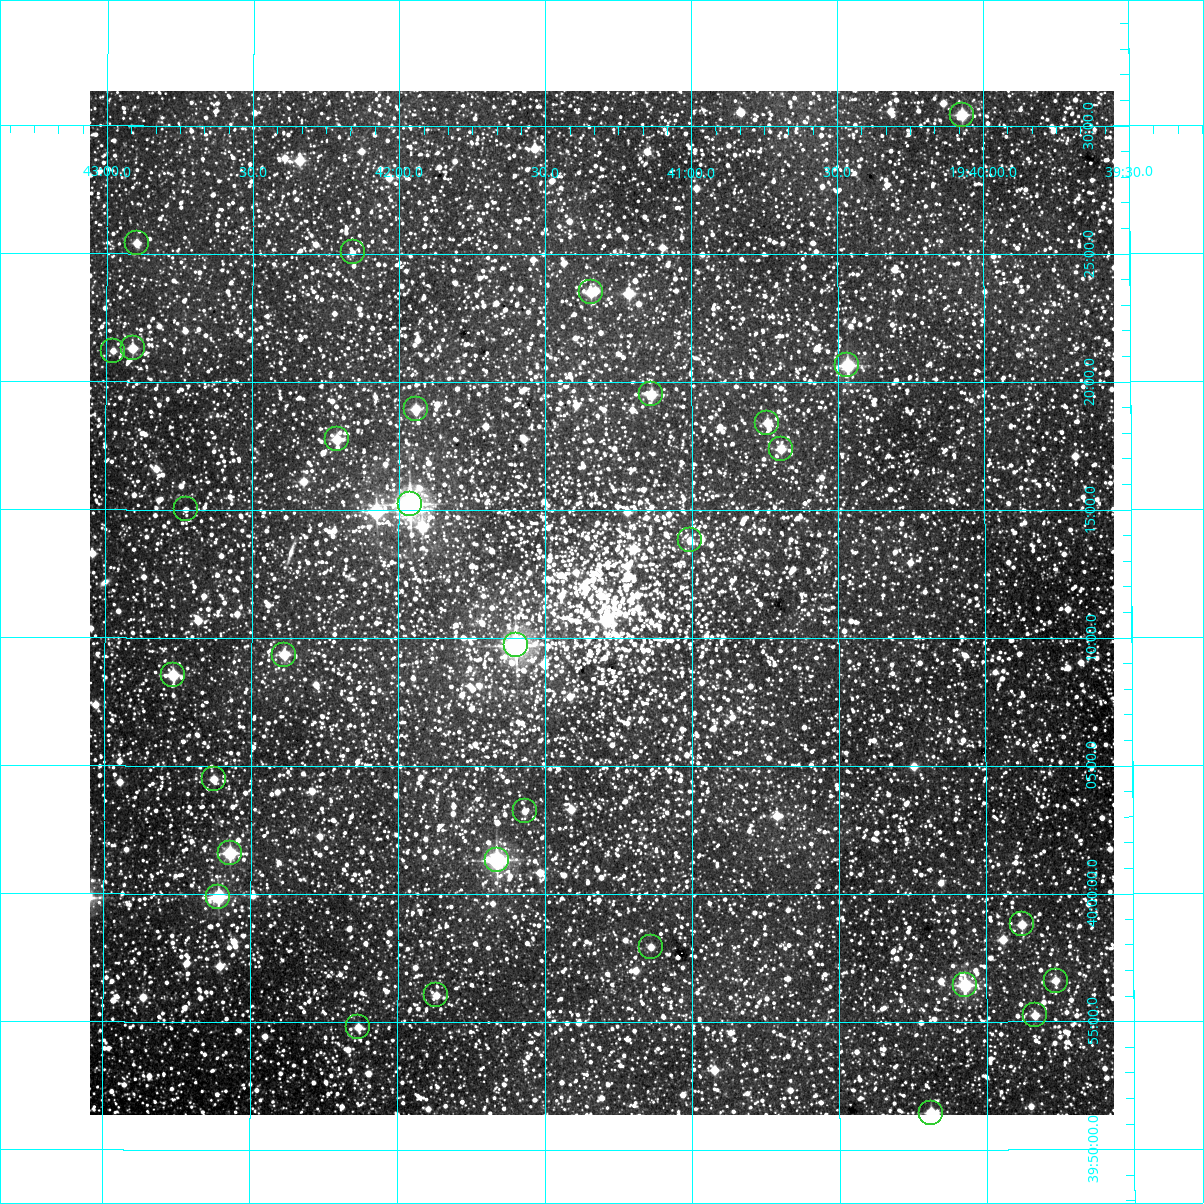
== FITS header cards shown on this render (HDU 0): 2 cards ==
NAXIS1  =                 1024
NAXIS2  =                 1024

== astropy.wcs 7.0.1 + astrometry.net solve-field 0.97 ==
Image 1024 x 1024 px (HDU 0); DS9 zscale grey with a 90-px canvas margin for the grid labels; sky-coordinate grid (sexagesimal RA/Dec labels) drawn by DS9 from the SOLVED WCS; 31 Tycho-2 reference stars matched to detected sources circled (green)
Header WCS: RA---TAN/DEC--TAN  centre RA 19:41:18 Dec +40:11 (295.33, +40.19 deg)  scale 2.34 arcsec/px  FOV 40.0' x 40.0'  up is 0 deg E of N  parity normal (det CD < 0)
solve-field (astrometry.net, Tycho-2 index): VERIFIED the header's WCS against the Tycho-2 star catalogue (verified at 2 index scales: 18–31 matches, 0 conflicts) and refined it, rather than solving blind
Solved WCS: RA---TAN-SIP/DEC--TAN-SIP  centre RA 19:41:18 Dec +40:11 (295.33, +40.19 deg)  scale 2.34 arcsec/px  FOV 40.0' x 40.0'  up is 0 deg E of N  parity normal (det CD < 0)
The solver's refit moves the header's centre by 1.2 arcsec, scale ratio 1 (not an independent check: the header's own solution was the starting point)
Tycho-2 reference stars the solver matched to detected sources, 31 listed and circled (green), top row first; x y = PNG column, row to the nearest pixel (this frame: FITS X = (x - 90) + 1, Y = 1024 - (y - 91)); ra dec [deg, ICRS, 3 dp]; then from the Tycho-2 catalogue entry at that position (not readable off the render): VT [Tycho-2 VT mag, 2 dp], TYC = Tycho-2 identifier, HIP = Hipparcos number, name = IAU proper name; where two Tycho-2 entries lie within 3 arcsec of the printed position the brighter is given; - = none
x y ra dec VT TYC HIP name
962 115 295.018 +40.507 10.26 3140-2823-1 - -
137 243 295.724 +40.423 11.39 3140-1473-1 - -
353 252 295.540 +40.418 11.20 3140-2923-1 - -
591 292 295.336 +40.392 9.19 3140-3046-1 - -
133 348 295.727 +40.355 9.43 3140-2076-1 - -
113 351 295.744 +40.353 11.67 3140-1745-1 - -
847 365 295.117 +40.344 9.84 3140-1961-1 - -
651 394 295.284 +40.326 11.35 3140-2049-1 - -
416 409 295.485 +40.316 9.62 3140-1505-1 - -
767 423 295.185 +40.307 9.53 3140-2537-1 - -
337 439 295.553 +40.296 9.19 3140-1919-1 - -
781 449 295.174 +40.290 9.83 3140-1688-1 - -
410 504 295.490 +40.254 6.24 3140-2348-1 96907 -
186 509 295.681 +40.250 11.61 3140-1590-1 - -
690 540 295.251 +40.231 11.14 3140-3080-1 - -
516 645 295.400 +40.162 10.33 3140-3020-1 - -
284 655 295.597 +40.156 10.25 3140-2014-1 - -
173 675 295.692 +40.142 9.45 3140-2481-1 - -
214 779 295.657 +40.075 10.47 3140-2503-1 - -
525 811 295.392 +40.054 11.20 3140-2343-1 - -
230 853 295.643 +40.027 7.89 3140-2907-1 96958 -
497 860 295.416 +40.022 6.93 3140-2645-1 96887 -
218 897 295.652 +39.998 8.31 3140-2922-1 - -
1022 924 294.970 +39.980 9.82 3139-455-1 - -
651 947 295.285 +39.966 10.77 3140-2714-1 - -
1056 981 294.941 +39.943 10.69 3139-1803-1 - -
965 985 295.018 +39.941 10.06 3140-2638-1 - -
436 995 295.467 +39.934 10.10 3140-2471-1 - -
1035 1015 294.959 +39.921 10.20 3139-761-1 - -
358 1027 295.533 +39.913 11.46 3140-2997-1 - -
931 1113 295.047 +39.858 10.54 3140-2881-1 - -